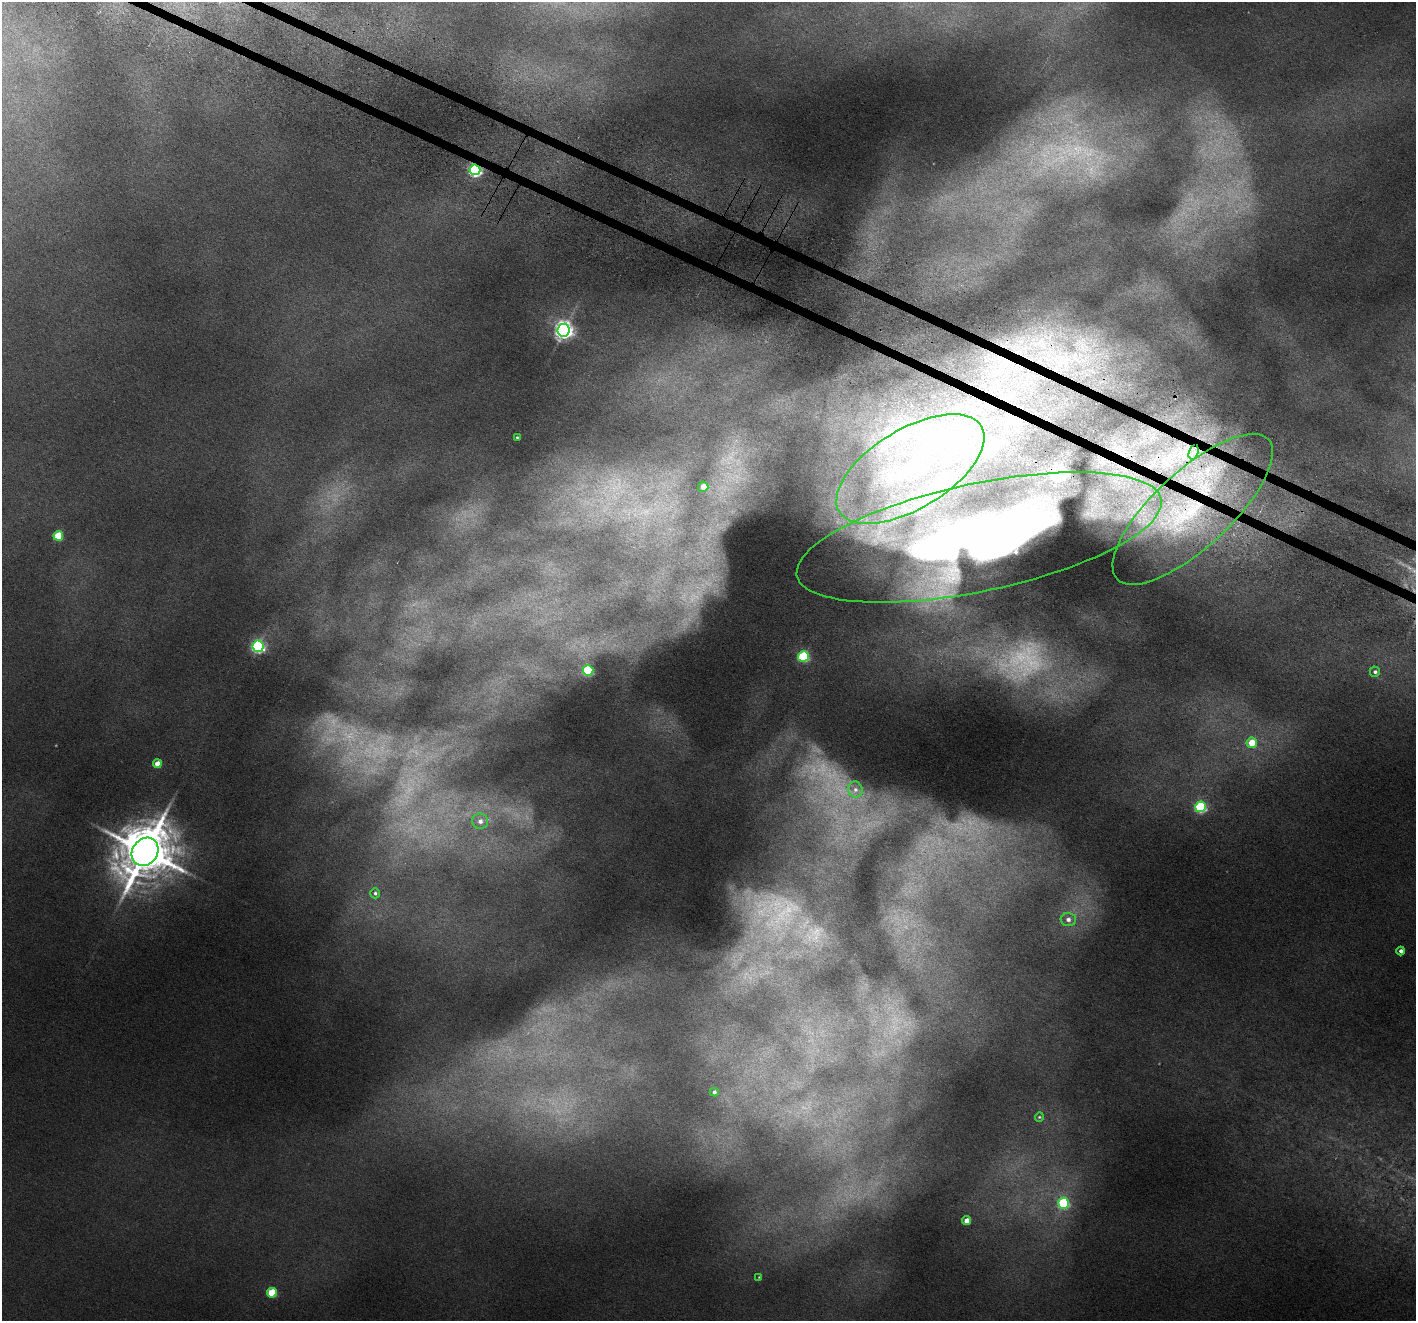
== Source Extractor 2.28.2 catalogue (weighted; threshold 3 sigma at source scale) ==
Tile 11 of 4 x 4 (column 3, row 3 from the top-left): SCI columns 2875-4288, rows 1507-2825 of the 5748 x 5788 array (HDU 1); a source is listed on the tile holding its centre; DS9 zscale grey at full resolution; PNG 1418 x 1323 px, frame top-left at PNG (2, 2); each listed source drawn as its Kron ellipse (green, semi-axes under 4 px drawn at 4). Shown black and unused: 1% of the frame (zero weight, under 5 of 9 exposures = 3% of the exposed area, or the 3 px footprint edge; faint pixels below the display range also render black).
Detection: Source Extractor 2.28.2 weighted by HDU 2 'WHT'; one run over the whole footprint, this tile lists its part. Background 0.047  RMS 0.0046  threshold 0.0189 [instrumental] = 3 sigma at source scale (4.09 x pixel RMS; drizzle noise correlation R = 1.36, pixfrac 0.8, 0.05/0.05 arcsec/px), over >= 5 px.
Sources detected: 36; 4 too faint to see at this stretch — neither listed nor drawn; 4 inside a brighter listed object's ellipse — not listed separately; the other 28 listed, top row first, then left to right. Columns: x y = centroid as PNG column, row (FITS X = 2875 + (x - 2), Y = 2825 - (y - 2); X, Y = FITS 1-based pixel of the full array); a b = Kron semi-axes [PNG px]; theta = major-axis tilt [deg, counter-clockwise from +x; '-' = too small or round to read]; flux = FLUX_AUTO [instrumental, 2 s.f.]
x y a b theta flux
475 170 5 5 - 66
564 330 6 6 - 170
517 438 3 2 - 0.39
1194 452 7 4 71 2
910 469 83 39 31 120
703 487 5 5 - 4.7
1193 509 103 38 43 110
58 536 5 5 - 15
979 537 186 54 12 250
258 646 5 5 - 68
803 656 5 5 - 35
588 670 5 5 - 29
1375 672 5 5 - 0.84
1252 743 5 5 - 7.4
157 764 4 4 - 4.2
855 790 8 7 - 1.7
1200 807 5 5 - 43
480 821 8 7 - 2.1
145 852 15 12 54 1900
375 893 5 4 - 0.73
1068 919 7 6 - 1.7
1401 951 4 4 - 1.1
714 1092 4 4 - 0.78
1039 1117 4 4 - 0.39
1064 1203 5 5 - 33
967 1221 4 4 - 3.2
759 1277 2 2 - 0.23
272 1293 5 5 - 15
Overlapping masked pixels (flux is a lower limit): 3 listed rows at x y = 475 170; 1193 509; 979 537